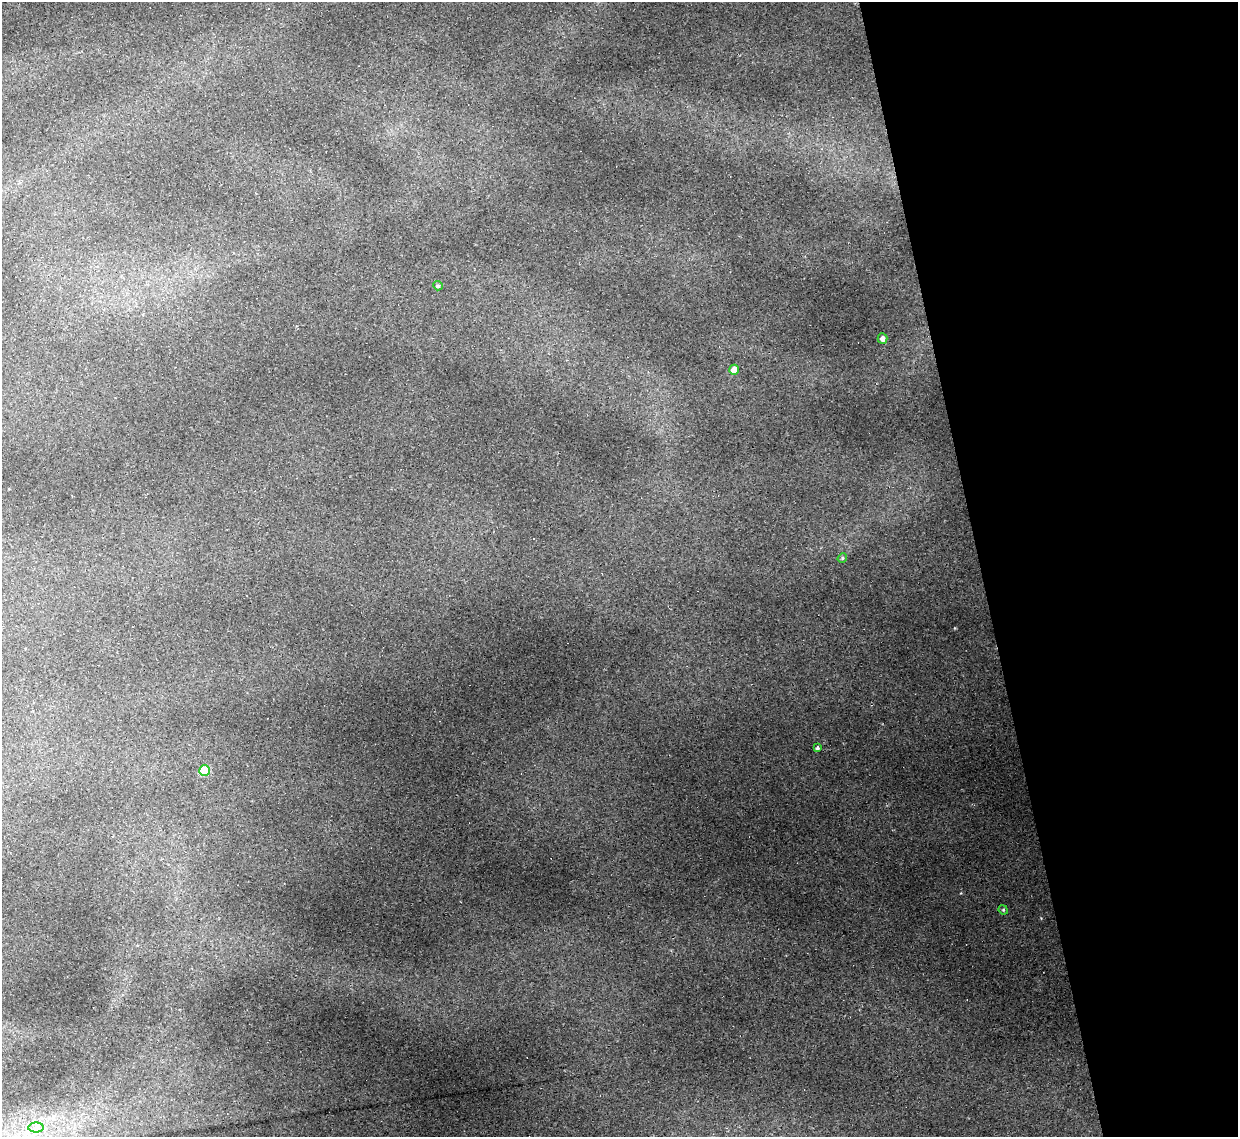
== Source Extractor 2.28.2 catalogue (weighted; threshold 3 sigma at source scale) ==
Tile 12 of 4 x 4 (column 4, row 3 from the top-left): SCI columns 3709-4944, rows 1386-2520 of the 4944 x 4925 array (HDU 1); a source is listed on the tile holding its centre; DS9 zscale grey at full resolution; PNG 1240 x 1139 px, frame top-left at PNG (2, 2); each listed source drawn as its Kron ellipse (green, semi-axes under 4 px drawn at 4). Shown black and unused: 21% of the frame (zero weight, under 2 of 3 exposures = <1% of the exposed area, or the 3 px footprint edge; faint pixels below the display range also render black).
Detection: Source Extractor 2.28.2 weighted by HDU 2 'WHT'; one run over the whole footprint, this tile lists its part. Background 0.161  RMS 0.0089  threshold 0.0399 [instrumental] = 3 sigma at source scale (4.5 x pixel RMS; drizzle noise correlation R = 1.50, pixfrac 1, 0.05/0.05 arcsec/px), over >= 5 px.
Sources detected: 9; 1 cosmic-ray / hot-pixel residue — neither listed nor drawn; the other 8 listed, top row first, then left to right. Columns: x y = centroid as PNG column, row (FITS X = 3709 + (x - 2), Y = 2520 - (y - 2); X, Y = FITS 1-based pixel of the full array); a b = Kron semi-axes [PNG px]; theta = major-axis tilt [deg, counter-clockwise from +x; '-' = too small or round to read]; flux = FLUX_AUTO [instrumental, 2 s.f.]
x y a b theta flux
438 286 5 4 - 1.7
882 338 5 5 - 3.5
734 370 5 5 - 7.8
842 558 5 4 - 1.3
817 748 3 3 - 1.6
205 771 5 5 - 42
1003 910 5 4 - 1.1
36 1128 7 5 0 3.4